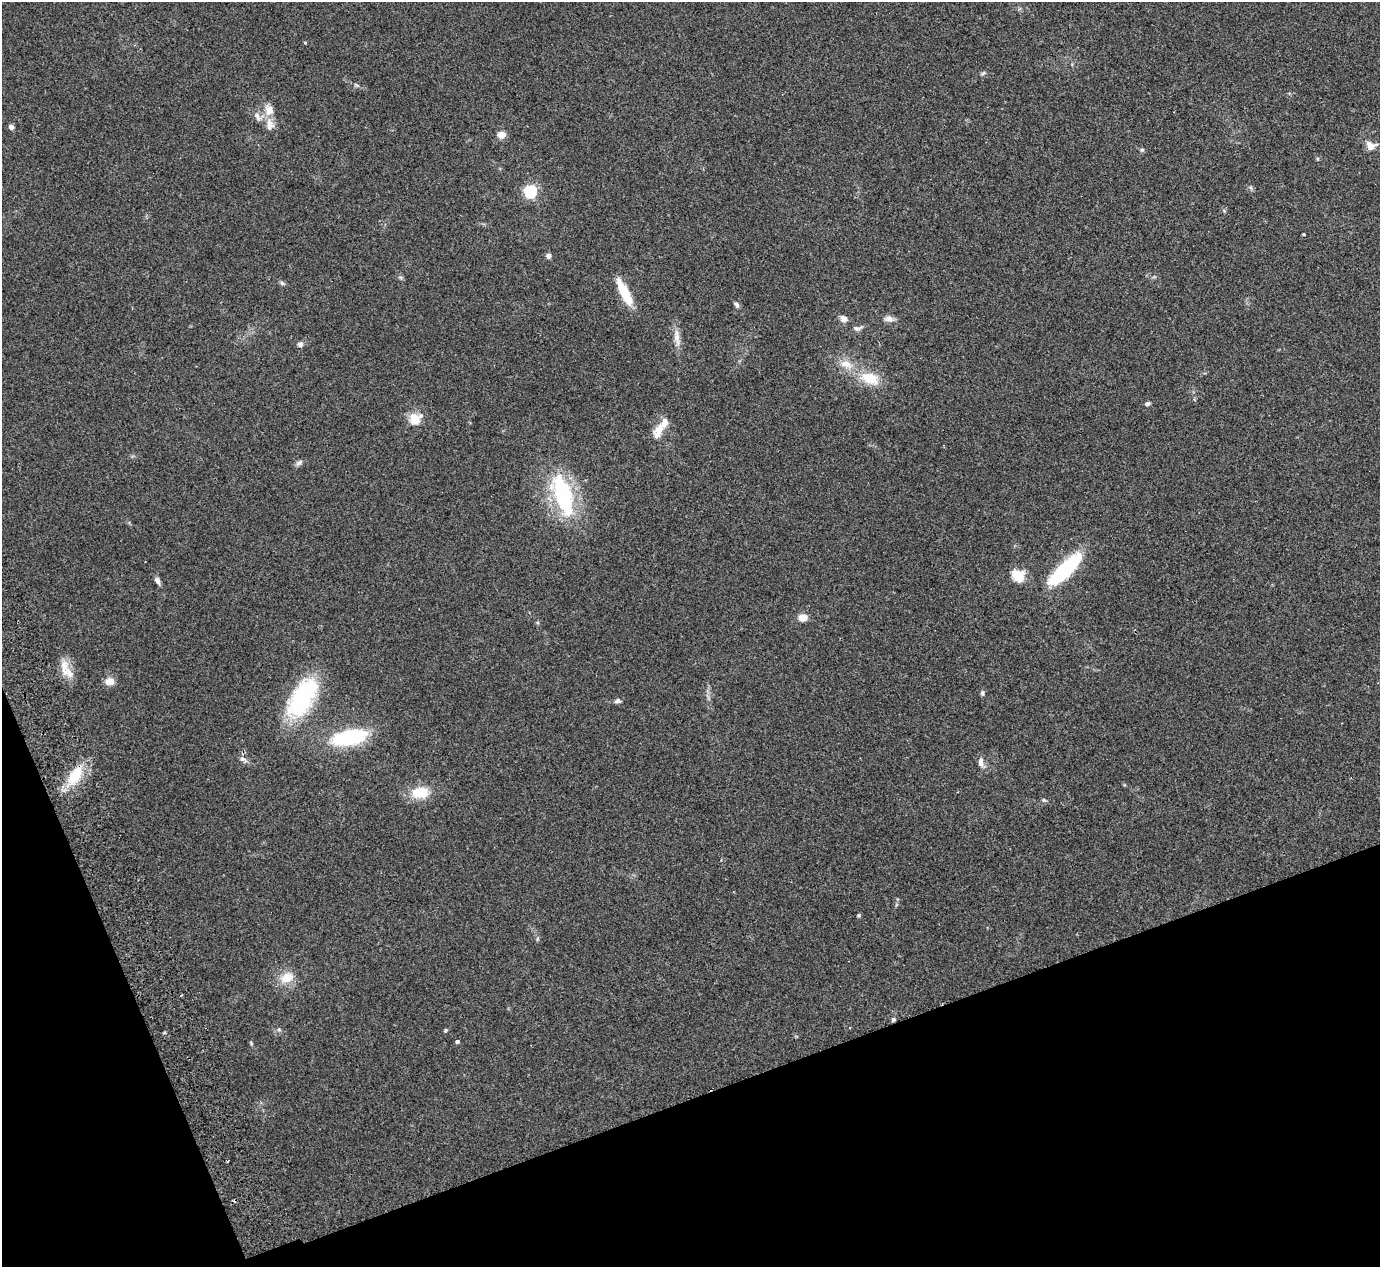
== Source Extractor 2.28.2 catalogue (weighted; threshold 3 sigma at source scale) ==
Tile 14 of 4 x 4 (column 2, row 4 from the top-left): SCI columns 1434-2811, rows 183-1447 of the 5623 x 5551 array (HDU 1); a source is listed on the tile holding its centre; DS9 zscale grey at full resolution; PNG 1382 x 1269 px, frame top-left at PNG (2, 2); no overlay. Shown black and unused: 18% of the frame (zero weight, under 2 of 3 exposures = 3% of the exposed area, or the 3 px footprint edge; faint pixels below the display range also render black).
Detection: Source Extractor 2.28.2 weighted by HDU 2 'WHT'; one run over the whole footprint, this tile lists its part. Background 0.215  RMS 0.011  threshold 0.0512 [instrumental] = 3 sigma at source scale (4.5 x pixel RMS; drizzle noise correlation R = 1.50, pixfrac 1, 0.05/0.05 arcsec/px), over >= 5 px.
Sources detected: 52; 1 inside a brighter object's white glare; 1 cosmic-ray / hot-pixel residue — not listed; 2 inside a brighter listed object's ellipse — not listed separately; the other 48 listed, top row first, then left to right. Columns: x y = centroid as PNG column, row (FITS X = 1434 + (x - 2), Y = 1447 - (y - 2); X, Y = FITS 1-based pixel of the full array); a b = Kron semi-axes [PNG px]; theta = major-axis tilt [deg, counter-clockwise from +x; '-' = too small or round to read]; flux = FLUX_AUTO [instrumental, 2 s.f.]
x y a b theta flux
269 110 13 11 84 12
257 116 13 6 -58 5.2
270 125 18 10 -84 10
11 127 6 5 - 3.8
501 135 8 7 - 9.1
1371 145 15 12 -15 8.9
1142 150 6 5 - 1.7
530 191 6 6 - 180
1303 234 3 3 - 1
548 256 6 6 - 3.4
400 277 6 4 -19 1.7
282 283 6 5 - 2
624 292 28 8 -63 37
736 305 8 5 -52 2.6
844 318 10 8 -40 4.8
889 319 13 7 -8 5.4
857 328 12 6 2 4.1
677 337 25 7 -83 10
300 344 7 7 - 3.2
846 364 19 11 -19 14
870 378 25 15 -21 27
1147 404 6 5 - 2.5
415 419 16 14 5 15
659 430 23 10 62 15
299 463 9 6 38 3.3
563 496 54 24 -73 98
1066 569 45 13 44 87
1018 576 14 11 -49 22
157 581 9 6 -65 4.1
802 618 10 8 2 8.4
64 667 20 10 87 14
109 681 10 8 0 8.9
982 693 6 5 - 2.1
302 698 50 23 60 110
617 701 9 6 29 2.7
349 737 37 15 11 81
242 759 8 6 11 3.1
981 762 13 7 -87 5.9
75 776 27 13 55 34
420 793 20 12 4 28
1044 800 6 4 -42 1.5
858 915 4 4 - 1.5
287 978 19 13 18 18
893 1019 5 5 - 2.2
445 1030 4 4 - 1.6
457 1042 4 4 - 2.5
251 1043 6 3 -73 1.3
228 1161 4 2 - 0.92
Overlapping masked pixels (flux is a lower limit): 1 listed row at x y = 893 1019